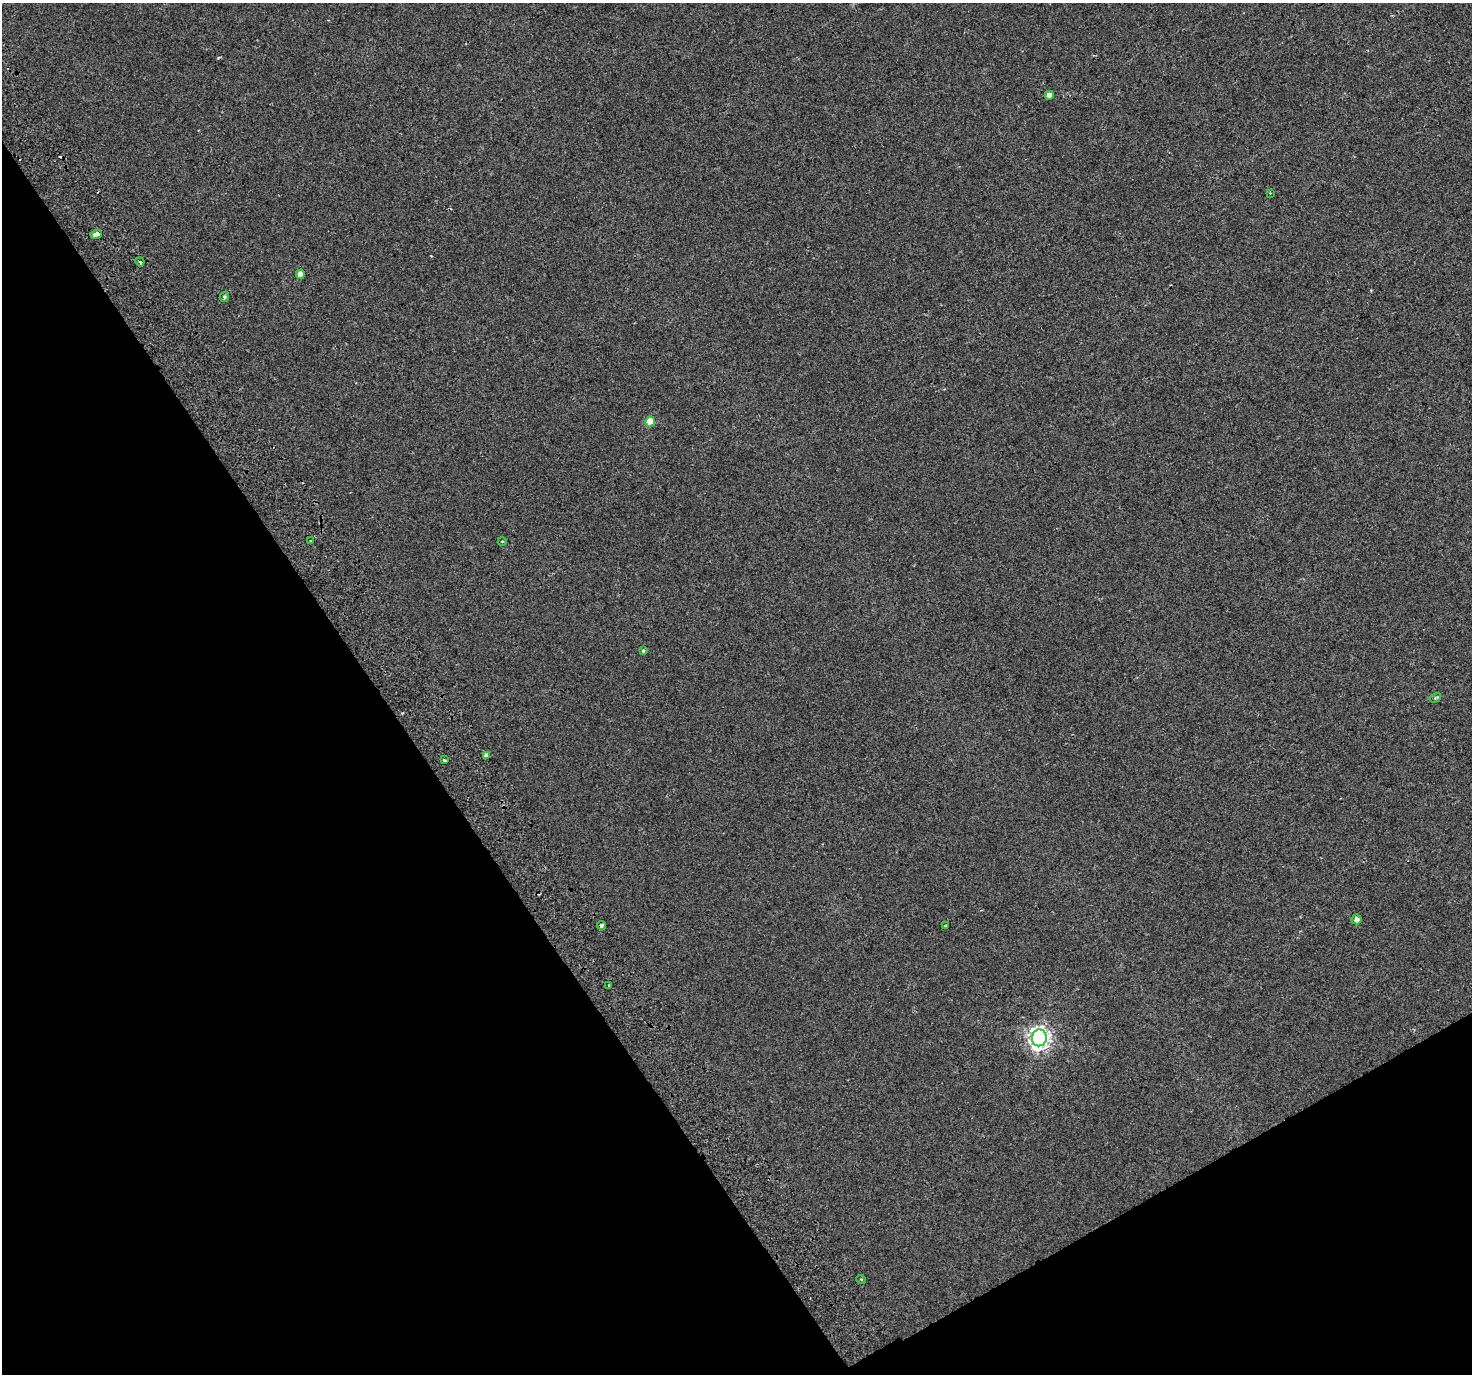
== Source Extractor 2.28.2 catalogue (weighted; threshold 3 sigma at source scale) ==
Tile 14 of 4 x 4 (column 2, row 4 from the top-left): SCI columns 1525-2994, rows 212-1583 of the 5983 x 5851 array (HDU 1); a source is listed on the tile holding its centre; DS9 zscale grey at full resolution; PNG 1474 x 1376 px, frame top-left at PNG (2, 3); each listed source drawn as its Kron ellipse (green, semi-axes under 4 px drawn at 4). Shown black and unused: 32% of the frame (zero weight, under 2 of 3 exposures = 3% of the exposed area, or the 3 px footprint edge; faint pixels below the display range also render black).
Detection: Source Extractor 2.28.2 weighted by HDU 2 'WHT'; one run over the whole footprint, this tile lists its part. Background 0.00334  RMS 0.0036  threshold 0.016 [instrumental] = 3 sigma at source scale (4.5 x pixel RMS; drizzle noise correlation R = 1.50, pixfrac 1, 0.0396/0.0396 arcsec/px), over >= 5 px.
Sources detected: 21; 2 cosmic-ray / hot-pixel residue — neither listed nor drawn; the other 19 listed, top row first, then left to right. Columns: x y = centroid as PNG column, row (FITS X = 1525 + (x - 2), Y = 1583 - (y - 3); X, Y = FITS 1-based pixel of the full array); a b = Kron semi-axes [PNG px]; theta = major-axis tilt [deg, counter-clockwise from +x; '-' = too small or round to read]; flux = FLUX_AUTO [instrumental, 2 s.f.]
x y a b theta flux
1049 95 4 4 - 1.9
1270 193 3 3 - 0.33
96 234 6 3 17 5.2
140 262 5 3 - 0.46
300 274 4 4 - 2.1
224 297 5 4 - 0.77
650 421 5 5 - 5.6
311 541 4 3 - 0.7
502 541 4 3 - 0.29
643 650 3 3 - 1.2
1435 698 6 3 31 0.46
486 755 4 3 - 18
445 760 4 2 - 0.63
1356 919 5 5 - 1.5
601 925 4 3 - 3.3
946 926 3 3 - 0.47
609 985 3 3 - 1.7
1039 1038 8 7 - 180
861 1279 5 3 - 0.29
Overlapping masked pixels (flux is a lower limit): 2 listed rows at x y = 96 234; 601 925